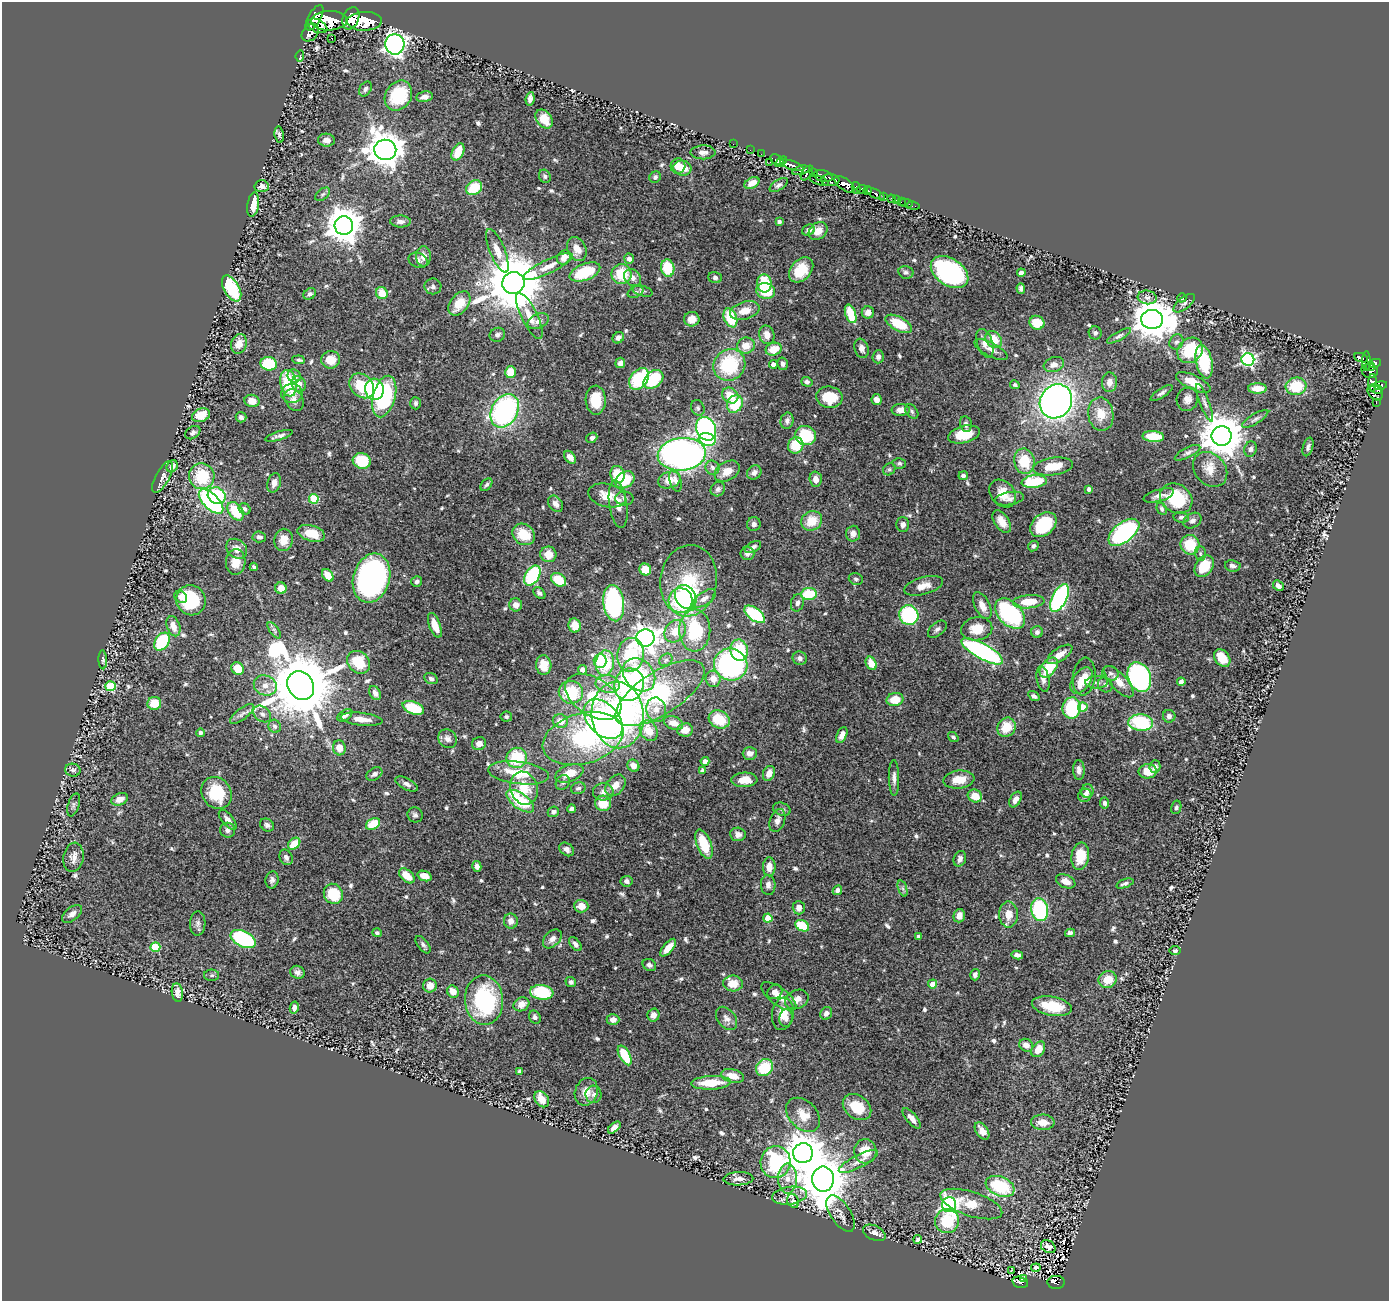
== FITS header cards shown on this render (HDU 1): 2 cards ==
NAXIS1  =                 1387
NAXIS2  =                 1299

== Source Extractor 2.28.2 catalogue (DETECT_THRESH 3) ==
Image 1387 x 1299 px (HDU 1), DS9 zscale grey, 1 PNG px = 1 image px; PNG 1391 x 1303 px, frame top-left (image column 1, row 1299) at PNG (2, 2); each listed source drawn as its Kron ellipse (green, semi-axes under 4 px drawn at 4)
Background 0.76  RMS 0.027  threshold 0.0809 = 3 sigma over >= 5 px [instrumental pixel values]
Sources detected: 652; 1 with non-positive FLUX_AUTO (blend fragments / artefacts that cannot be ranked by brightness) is neither listed nor drawn; of the other 651, the 500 brightest by FLUX_AUTO listed and drawn (151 fainter detections omitted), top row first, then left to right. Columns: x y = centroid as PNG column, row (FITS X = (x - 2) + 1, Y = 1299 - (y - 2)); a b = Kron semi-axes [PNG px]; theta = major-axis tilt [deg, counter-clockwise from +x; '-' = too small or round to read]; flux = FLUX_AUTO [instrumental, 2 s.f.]
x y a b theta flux
315 18 14 6 60 1800
351 18 11 8 67 1900
329 21 18 9 3 3500
364 21 17 9 1 3300
317 26 10 6 -25 1100
310 33 10 7 48 330
332 38 3 3 - 88
395 44 10 9 - 840
300 56 6 3 83 13
365 89 8 6 57 6
398 95 16 12 56 100
424 97 8 5 11 9.7
530 99 7 4 82 7.7
544 119 10 7 -53 27
279 134 8 4 -81 4.6
326 140 8 6 -4 9.6
733 144 2 2 - 6.8
385 150 11 10 - 4200
750 150 2 2 - 6.4
458 152 9 5 65 35
703 152 12 7 1 9.2
761 154 2 2 - 12
777 160 7 5 -25 430
770 162 2 2 - 6.9
781 162 6 4 37 400
792 165 12 4 -18 820
678 166 8 7 - 20
682 168 9 7 -11 24
801 170 9 4 14 340
814 172 4 3 - 140
807 173 8 5 55 340
545 176 7 5 -63 4.7
823 176 9 5 -15 230
655 177 6 5 - 4.5
830 180 9 6 -3 440
819 181 10 3 -19 120
752 183 8 5 28 14
845 184 12 6 -37 970
779 185 10 5 33 5.4
262 186 7 6 - 8.7
474 188 8 7 - 58
856 188 6 4 -78 420
862 190 6 4 -11 550
867 190 4 4 - 470
875 193 10 3 -26 180
323 194 8 5 37 4.8
883 196 3 3 - 96
892 199 4 3 - 15
896 200 3 2 - 13
901 202 2 2 - 7.5
906 203 6 2 -13 6.9
253 205 12 5 81 29
913 206 6 3 -12 15
400 221 10 6 -1 8.7
779 222 4 4 - 5
344 226 9 9 - 4600
809 230 7 5 27 6.8
818 231 10 8 36 19
577 249 12 9 -65 22
497 251 23 7 -68 21
423 256 10 7 -90 13
564 257 7 6 - 19
629 259 5 5 - 12
418 260 10 7 -23 6.7
548 266 27 7 26 24
668 268 9 6 -80 65
801 270 14 10 47 63
585 272 16 8 21 84
906 272 7 6 - 5
950 272 21 13 -34 340
1021 273 4 4 - 7.9
621 274 10 10 - 61
633 278 9 7 -47 10
715 278 7 5 -21 5.7
513 283 11 11 - 16000
764 283 9 7 -85 64
433 286 8 8 - 6.4
232 288 14 7 -60 120
1021 289 5 4 - 4.9
642 291 11 5 -17 4.4
766 291 9 7 -15 55
636 292 8 5 26 4
382 293 6 5 - 34
310 294 7 5 32 5.9
1147 297 9 7 -6 8.3
1182 298 5 4 - 4.4
459 303 14 9 52 39
1184 303 13 6 39 6.4
745 311 15 8 16 26
868 312 6 6 - 12
851 314 10 5 -71 59
529 316 25 8 -64 26
730 318 10 6 -69 72
692 319 7 7 - 18
1152 319 11 9 -5 5700
538 321 11 7 23 12
1037 323 7 7 - 36
899 324 15 7 -28 59
1095 333 6 6 - 5.1
497 335 8 6 24 6.8
767 335 9 7 -76 15
1119 336 13 4 29 5.2
618 338 6 5 - 6.4
994 340 9 7 -49 34
1176 342 8 6 58 6
985 343 15 7 -72 16
239 344 10 7 70 24
746 346 9 8 - 24
861 348 10 7 -73 8.7
774 349 8 6 18 30
991 349 18 6 -27 13
1190 350 14 11 43 88
878 357 6 5 - 8
1361 358 7 4 -21 210
299 360 6 4 -8 4.3
331 360 9 8 - 31
1248 360 6 6 - 400
1204 361 17 8 -78 97
1366 361 10 4 89 190
620 363 5 5 - 7.6
1375 363 6 3 10 240
269 364 8 6 -9 80
773 364 4 4 - 15
783 364 6 5 - 6.3
1054 364 10 7 18 14
729 365 16 15 - 120
1370 367 4 3 - 180
1370 371 8 7 - 470
510 372 6 5 - 39
294 376 7 6 - 8.3
639 379 12 8 52 110
653 379 11 8 41 89
807 382 6 4 -18 5.2
1109 382 10 7 88 12
1193 382 19 7 -25 38
288 383 13 8 -80 93
1372 383 9 4 88 210
299 384 8 6 -59 20
1015 385 5 4 - 3.9
1380 385 7 4 11 330
362 386 14 11 -46 65
1296 386 10 9 - 66
1258 388 9 5 -1 26
374 389 10 9 - 130
1376 389 6 3 -17 190
1375 392 9 6 -50 390
292 393 11 9 0 14
1162 393 13 4 32 6
730 395 9 7 -40 33
384 396 21 11 75 170
829 397 13 10 -7 55
1187 399 12 10 68 14
294 400 12 8 -57 12
596 400 14 10 -88 45
877 400 5 5 - 10
252 401 7 6 - 19
1056 401 18 15 55 1100
1376 402 4 2 - 28
416 403 6 5 - 4.6
1205 403 20 4 -69 8.2
735 404 9 7 56 66
698 408 8 6 -65 4.9
901 410 9 6 1 15
505 411 18 13 60 360
912 411 8 5 -53 4.2
1101 414 17 12 -81 32
201 415 9 6 20 32
241 417 5 5 - 5.6
1255 419 15 5 32 7.1
787 421 8 6 77 7.2
966 424 8 6 -79 5.5
706 429 12 9 -65 320
193 433 8 5 35 4.9
964 434 16 8 13 43
279 436 14 4 17 7.8
805 436 10 9 - 80
1153 436 11 5 -3 44
1221 436 10 9 - 6400
592 438 6 5 - 4.9
707 439 8 6 -16 61
796 445 8 7 - 50
1308 447 9 5 74 5.8
1251 449 8 6 74 5.7
1187 453 14 5 27 6.3
682 454 24 16 6 910
570 457 7 5 -51 13
362 461 9 8 - 65
1024 461 13 10 -80 59
899 463 6 5 - 4.1
172 466 6 5 - 7.4
1053 466 20 9 8 46
712 468 7 6 - 5.7
889 469 7 5 43 3.8
1210 469 19 15 -47 29
727 471 13 9 31 21
754 472 8 6 40 8.6
618 474 8 7 - 52
202 476 13 12 - 75
963 476 4 4 - 5.6
162 477 18 6 62 9
816 479 7 6 - 15
625 480 10 7 34 56
669 480 11 8 18 30
676 481 11 6 -76 8.7
1034 482 12 6 7 91
274 483 10 6 74 11
486 485 7 5 50 3.9
718 489 7 7 - 6.5
1089 489 4 4 - 7.7
1003 493 15 11 -49 30
607 495 19 11 -13 30
1159 495 16 6 17 10
217 496 9 8 - 120
624 498 9 7 -1 5.4
1176 498 17 14 -34 110
314 499 5 4 - 75
1010 499 15 6 10 8.4
211 502 15 7 -45 300
556 504 9 6 -56 10
618 504 24 9 -82 20
245 509 6 5 - 5.6
1162 509 6 4 -65 4.6
236 511 10 7 -54 68
1181 517 8 5 -11 6.1
812 521 11 9 34 37
1192 521 9 7 33 6.9
1002 522 12 7 -56 18
754 524 7 7 - 6.5
903 525 7 6 - 7.6
1043 525 15 10 42 82
1124 532 18 9 38 310
311 533 14 8 -16 36
524 534 12 10 -36 45
853 534 8 7 - 11
259 537 7 5 -4 5.9
283 540 11 9 80 23
1190 545 10 9 - 57
1033 546 6 5 - 4.7
753 547 9 5 28 7.2
237 549 11 8 -39 16
747 553 7 6 - 8.3
548 554 8 7 - 22
1200 554 7 5 -88 3.9
236 562 13 10 85 25
1204 566 12 8 56 47
1233 566 8 5 -10 6.6
254 567 4 3 - 4.2
645 569 6 5 - 32
328 575 7 5 -54 29
532 575 11 7 59 140
371 578 25 18 74 620
856 579 7 5 -17 3.9
558 580 8 6 -34 44
689 581 36 28 84 120
417 582 5 5 - 5.5
923 586 20 8 15 20
1278 586 6 4 -43 8.8
281 588 6 5 - 21
539 593 7 4 -45 4.7
809 594 8 6 5 67
181 597 7 5 -31 6.6
686 597 13 10 -57 200
704 598 13 6 34 13
1060 598 15 7 63 340
191 600 15 14 - 93
681 600 12 12 - 110
1029 602 16 6 5 42
614 603 18 10 -83 250
797 603 9 6 74 6.7
516 605 6 6 - 11
982 606 14 7 -64 18
755 614 12 6 -37 120
1010 614 18 11 -46 230
909 615 10 9 - 170
435 625 13 5 -70 26
575 625 7 6 - 27
173 626 10 6 -70 19
937 629 11 6 40 6.7
977 629 15 11 10 34
274 630 9 4 -55 4.1
695 630 21 15 90 130
675 631 12 9 52 30
1037 632 6 5 - 4.9
645 638 9 8 - 1600
162 642 10 6 56 110
739 650 11 8 -82 80
982 651 23 7 -29 360
1060 654 14 6 34 16
631 655 17 13 79 98
800 658 7 6 - 6.8
1222 658 10 7 -51 36
103 660 9 4 -88 3.8
666 660 7 5 43 4.5
600 661 7 6 - 51
359 662 12 10 -43 54
605 663 12 9 81 81
871 663 7 5 -63 27
544 665 9 7 -86 28
731 665 17 16 - 390
238 668 7 6 - 33
1049 668 11 7 51 74
582 670 5 4 - 8.8
1110 673 8 7 - 5.6
639 675 18 14 -48 110
1084 676 19 11 82 30
1139 677 15 11 -68 440
431 679 7 5 -26 5.5
713 679 8 7 - 18
1043 679 13 6 -79 9.5
1081 681 15 8 55 34
1097 682 11 6 3 7.8
1119 682 20 8 -48 25
1181 682 4 4 - 8
608 684 12 8 -8 16
265 685 12 9 -24 17
629 685 16 14 72 270
1105 685 8 7 - 5.8
111 686 5 5 - 100
301 686 15 12 -55 21000
571 692 12 11 - 76
375 693 7 5 -62 8.5
660 693 51 21 33 280
1034 696 6 4 -33 5.9
593 697 31 18 -33 110
895 699 8 6 13 32
154 703 7 6 - 36
1083 707 5 4 - 40
413 708 11 6 -21 74
1071 708 10 9 - 150
656 710 12 9 -80 17
242 714 14 5 38 8.8
262 714 10 7 -40 7.6
345 715 8 5 34 7.4
618 715 33 26 -84 430
1169 716 6 6 - 7.7
506 717 6 5 - 3.8
361 719 21 6 -7 20
603 719 23 15 -47 220
719 719 11 8 -26 59
560 721 7 7 - 22
1141 722 12 8 -2 140
674 723 10 6 -20 18
275 726 7 6 - 6.2
1006 727 10 8 55 37
685 730 8 6 6 18
649 731 11 8 -58 32
201 733 4 4 - 5.5
842 735 9 5 66 12
953 737 6 4 -37 4.1
583 738 41 25 16 310
448 739 10 8 -54 10
479 744 7 6 - 11
339 748 7 6 - 20
750 753 7 6 - 12
517 758 10 10 - 86
705 761 4 4 - 14
633 766 6 5 - 12
1155 767 6 5 - 6.7
73 770 8 6 -12 5.5
703 770 4 4 - 10
1079 770 10 6 -87 8.2
1148 771 9 7 5 30
518 773 31 11 -7 66
569 773 14 8 19 32
769 773 8 5 65 17
374 774 8 6 33 7.5
894 778 18 5 -89 9.2
744 780 13 7 3 30
959 780 15 9 6 30
563 783 8 6 52 5.8
407 784 12 5 -28 8.2
615 785 12 8 51 16
524 788 17 13 -72 43
578 788 7 6 - 5
1087 791 7 6 - 7.6
603 792 10 8 3 9.5
217 793 17 14 -53 74
1085 795 7 6 - 8.8
975 796 7 6 - 24
120 799 8 6 23 16
1015 799 8 5 61 12
520 801 16 7 -36 100
603 803 8 7 - 37
1105 803 5 4 - 5.4
74 805 12 5 73 5.1
1176 807 7 5 76 4.1
571 809 4 4 - 5.3
782 809 9 6 -19 4.8
553 812 6 5 - 6.3
415 815 8 7 - 5.7
228 820 12 5 -50 11
777 820 12 7 70 9.8
373 824 7 5 29 51
267 825 7 6 - 5.5
227 830 7 7 - 6.8
738 834 8 7 - 9.3
294 844 7 5 43 34
704 844 15 7 -69 63
567 849 8 6 -38 8.4
1080 856 13 8 82 42
73 857 15 10 80 14
286 857 8 6 -63 7
960 859 8 6 67 8.2
477 866 5 4 - 8.1
769 867 9 6 89 20
407 876 9 5 -43 28
425 876 7 5 -20 17
272 880 8 6 79 5.9
627 881 6 5 - 5.6
1066 881 10 6 -22 15
1125 883 9 4 19 5.1
768 885 10 7 -85 9.8
903 889 8 4 -71 4.2
837 890 5 4 - 6.3
333 894 10 9 - 69
581 906 7 6 - 22
799 908 7 6 - 11
1040 910 11 8 -80 170
72 914 12 6 38 10
1008 915 13 9 -90 22
959 916 6 5 - 11
768 918 4 4 - 38
511 921 7 7 - 13
198 923 12 8 87 7.4
802 926 7 5 -26 67
377 933 5 4 - 4
1070 933 5 4 - 5.2
919 937 4 4 - 4.9
243 939 13 7 -26 230
552 939 11 7 46 11
575 944 8 5 -51 6.3
423 945 10 5 -51 5.2
155 947 5 5 - 85
668 948 11 5 51 23
1175 951 5 4 - 4.8
1017 955 6 4 -12 7.2
649 965 7 6 - 5.5
298 972 7 6 - 6.7
212 975 7 5 0 4.3
975 975 6 5 - 5
1108 979 9 8 - 30
571 982 5 5 - 4.4
733 983 10 8 -1 28
933 984 4 4 - 20
430 986 7 7 - 18
177 992 9 5 -82 14
453 992 6 5 - 18
542 992 12 7 -7 100
775 992 8 6 43 9.6
779 996 21 8 -36 24
797 999 12 9 25 14
484 1000 25 19 -86 220
521 1004 8 6 27 17
1052 1006 20 9 -10 63
294 1008 6 4 78 8.3
826 1013 7 5 59 7.9
783 1014 16 10 81 25
653 1015 6 6 - 11
535 1017 7 5 -60 5
727 1018 13 8 -52 11
786 1018 9 6 84 9.2
613 1019 6 5 - 14
1026 1045 7 6 - 14
1038 1049 8 6 56 24
625 1055 11 5 -61 64
765 1068 9 7 43 67
520 1071 4 4 - 4.8
732 1076 12 6 -13 24
711 1083 20 7 3 50
586 1092 14 11 69 22
593 1094 9 8 - 7.4
542 1099 9 6 -54 15
857 1107 15 11 -36 52
803 1115 20 13 -45 31
912 1118 12 5 -51 12
1043 1122 12 7 -2 19
614 1128 7 4 41 9.9
982 1131 9 6 -55 16
865 1151 12 11 - 39
803 1153 10 10 - 4900
775 1162 16 15 - 170
858 1162 22 6 27 16
787 1178 15 9 90 20
738 1179 15 6 2 12
823 1179 12 11 - 8300
1000 1186 15 9 -21 110
789 1196 17 9 8 16
793 1201 7 5 -62 6.3
971 1204 32 12 -18 40
949 1205 7 7 - 600
841 1214 21 10 -56 13
947 1221 12 12 - 72
874 1233 12 7 -25 9.5
918 1239 4 3 - 4.7
1048 1247 8 6 -32 8.7
1036 1268 5 4 - 15
1011 1271 3 2 - 4.3
1023 1278 3 3 - 34
1020 1282 8 5 -15 130
1056 1282 8 6 -3 110
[151 fainter detections neither listed nor drawn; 1 non-positive-flux detection neither listed nor drawn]